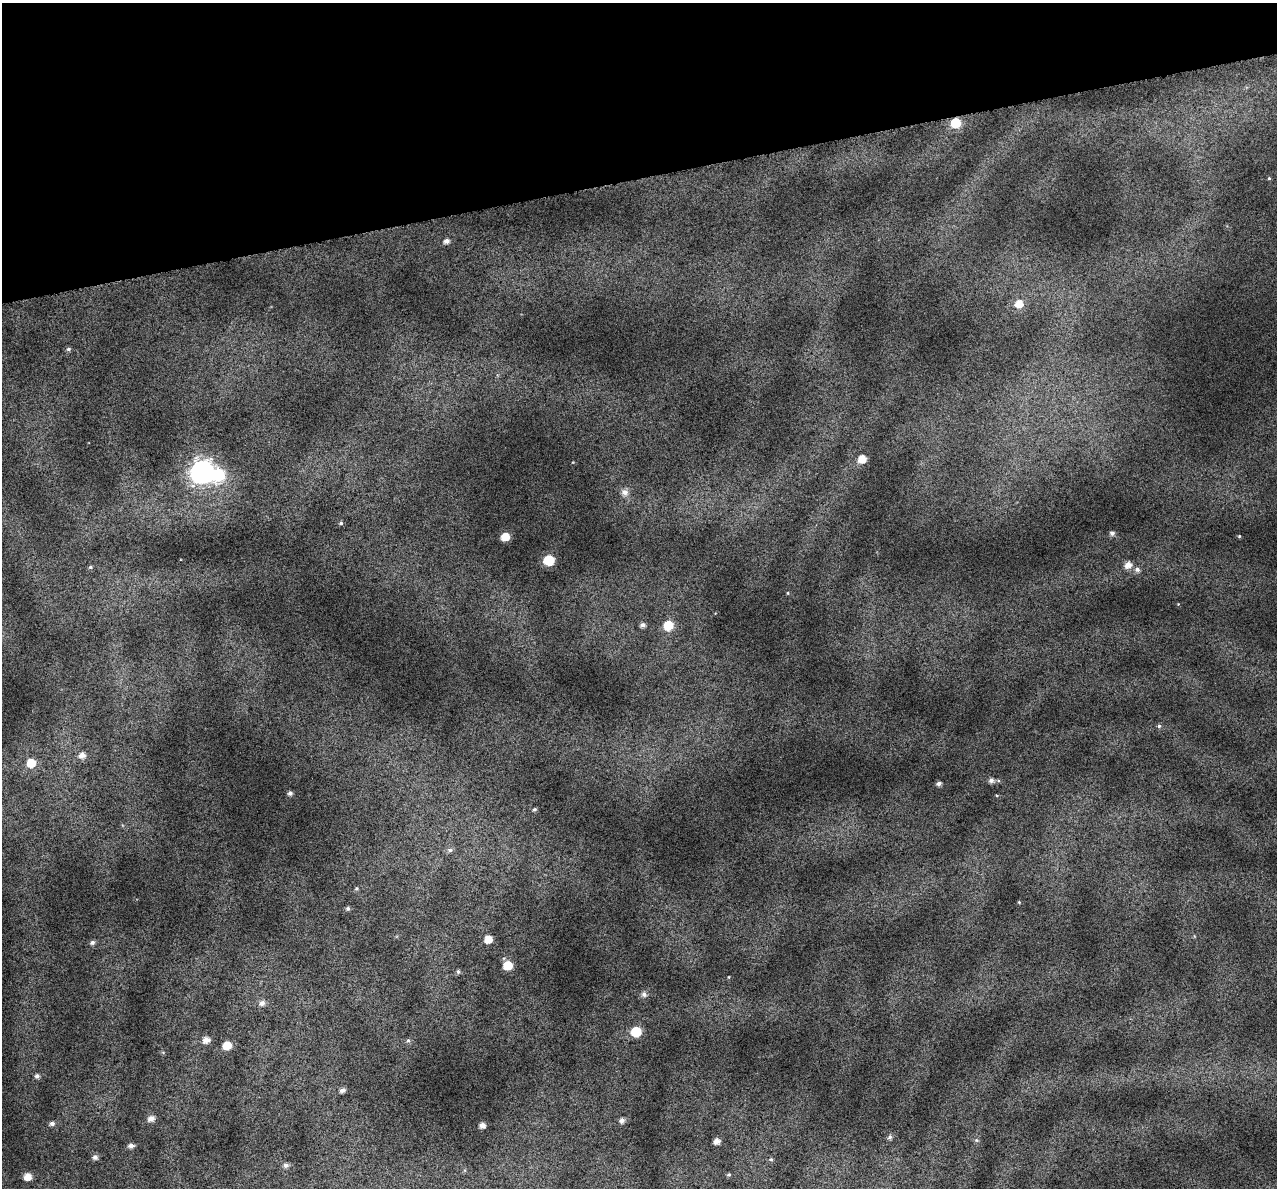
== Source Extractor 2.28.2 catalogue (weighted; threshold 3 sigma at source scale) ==
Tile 3 of 4 x 4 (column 3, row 1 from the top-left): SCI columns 2587-3861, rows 3671-4856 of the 5172 x 4917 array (HDU 1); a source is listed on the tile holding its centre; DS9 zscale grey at full resolution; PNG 1279 x 1190 px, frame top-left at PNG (2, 3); no overlay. Shown black and unused: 15% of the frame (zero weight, under 4 of 7 exposures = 2% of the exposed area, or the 3 px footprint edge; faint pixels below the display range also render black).
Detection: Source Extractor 2.28.2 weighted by HDU 2 'WHT'; one run over the whole footprint, this tile lists its part. Background 0.0718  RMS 0.046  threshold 0.19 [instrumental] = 3 sigma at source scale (4.09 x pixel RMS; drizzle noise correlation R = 1.36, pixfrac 0.8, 0.0396/0.0396 arcsec/px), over >= 5 px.
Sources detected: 58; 1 inside a brighter object's white glare — not listed; the other 57 listed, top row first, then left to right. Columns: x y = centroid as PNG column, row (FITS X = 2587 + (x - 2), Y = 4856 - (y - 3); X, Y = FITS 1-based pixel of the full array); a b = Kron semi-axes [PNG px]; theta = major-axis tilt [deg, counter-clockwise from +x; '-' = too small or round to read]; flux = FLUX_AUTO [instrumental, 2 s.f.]
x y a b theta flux
956 123 7 7 - 140
1269 178 4 4 - 4.7
446 241 6 5 - 18
1019 304 9 8 - 55
68 349 7 5 2 8.4
862 459 7 6 - 59
202 472 9 9 - 2700
625 492 8 7 - 28
341 523 6 4 14 6.8
1112 533 6 6 - 13
1239 536 5 4 - 4.6
505 537 6 6 - 68
549 560 7 6 - 200
1128 565 8 7 - 33
90 567 6 4 22 6.1
1137 569 7 6 - 15
788 593 5 3 - 3.1
642 625 5 5 - 18
668 625 7 7 - 120
1159 726 6 6 - 7
82 755 8 7 - 25
31 763 7 7 - 77
991 780 6 6 - 16
939 783 5 4 - 14
290 793 5 5 - 11
534 809 5 4 - 6.5
450 850 8 5 -9 12
356 888 5 5 - 6.5
1019 902 4 3 - 3.8
348 908 5 5 - 8.3
488 939 6 6 - 52
92 942 6 5 - 11
508 966 6 6 - 97
458 972 5 4 - 8.4
729 977 5 3 - 3.2
644 994 7 6 - 15
262 1003 8 6 35 21
636 1031 6 6 - 180
206 1040 7 6 - 30
408 1040 6 5 - 7.4
227 1045 6 6 - 78
163 1052 6 4 -20 4.5
37 1076 6 6 - 13
342 1090 5 5 - 18
151 1118 7 6 - 27
622 1120 6 5 - 18
52 1123 6 5 - 14
482 1125 5 5 - 26
890 1137 7 5 77 11
976 1140 6 5 - 7.5
716 1141 5 5 - 27
131 1146 7 5 4 18
95 1157 6 6 - 16
771 1159 6 5 - 7
286 1165 6 6 - 16
729 1175 5 5 - 6.6
27 1177 6 6 - 45
Overlapping masked pixels (flux is a lower limit): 1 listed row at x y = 956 123